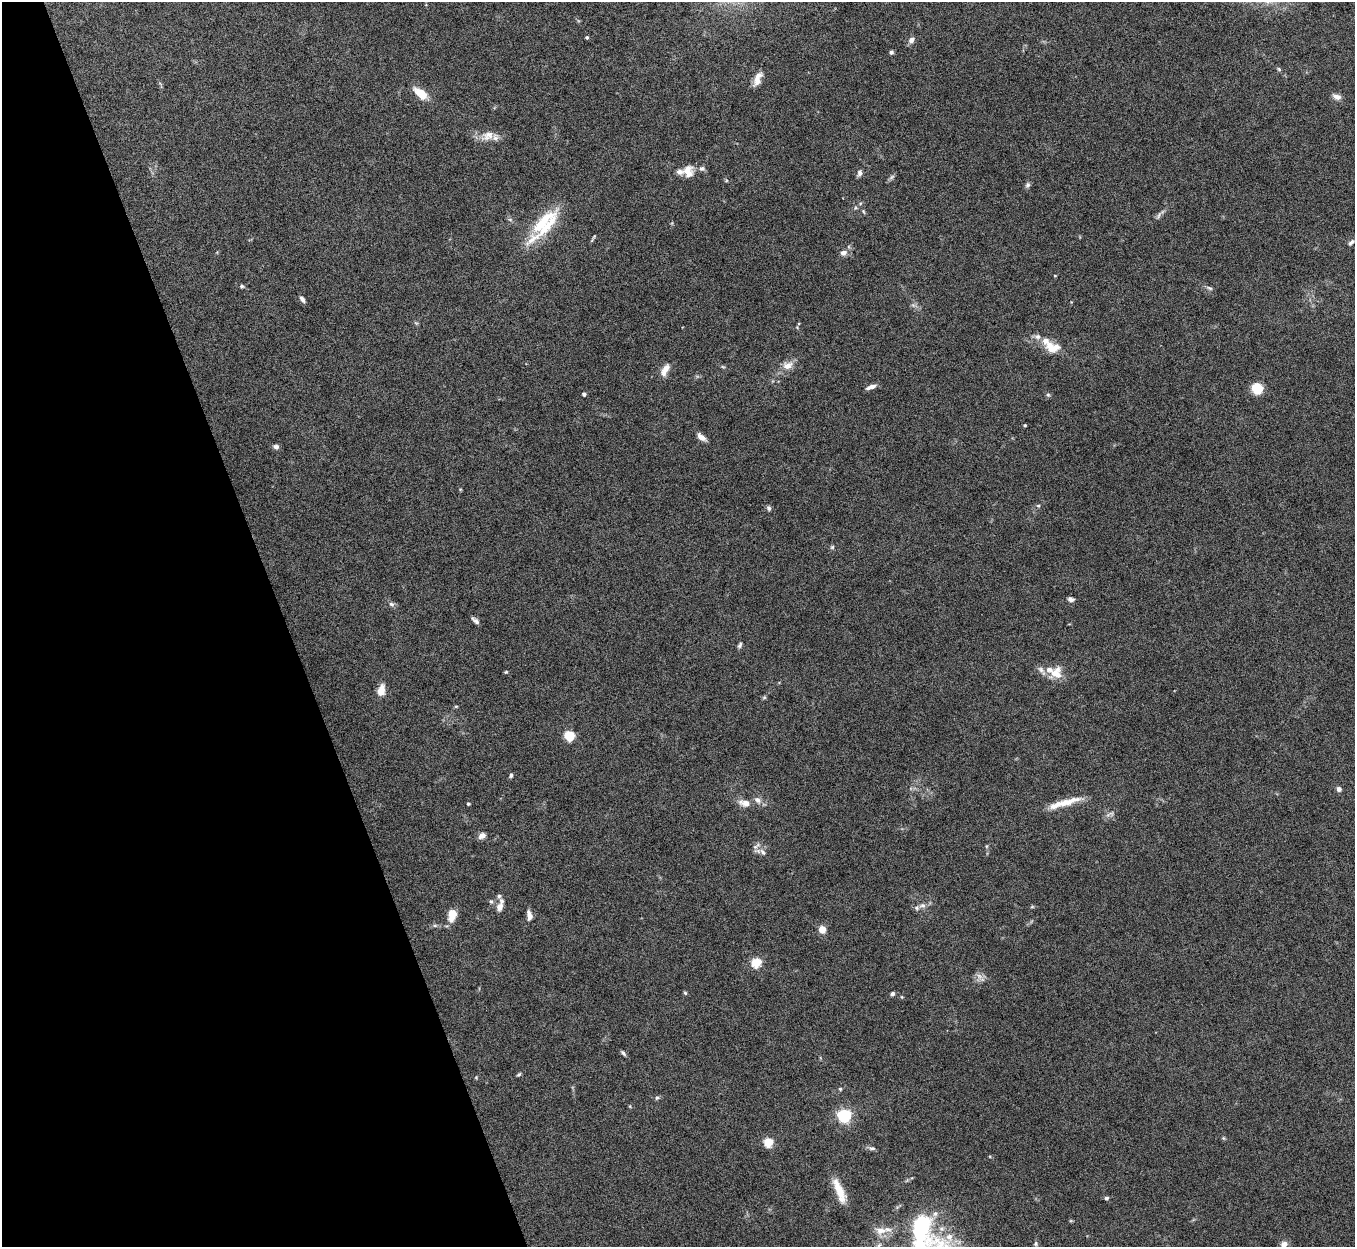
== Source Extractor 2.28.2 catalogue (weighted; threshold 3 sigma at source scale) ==
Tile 5 of 4 x 4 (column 1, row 2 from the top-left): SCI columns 4-1356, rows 2639-3883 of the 5421 x 5406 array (HDU 1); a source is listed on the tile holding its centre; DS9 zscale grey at full resolution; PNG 1357 x 1249 px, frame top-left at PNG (2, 2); no overlay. Shown black and unused: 21% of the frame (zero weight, under 8 of 15 exposures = <1% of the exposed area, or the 3 px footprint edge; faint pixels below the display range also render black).
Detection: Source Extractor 2.28.2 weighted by HDU 2 'WHT'; one run over the whole footprint, this tile lists its part. Background 0.166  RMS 0.0048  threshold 0.0198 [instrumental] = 3 sigma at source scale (4.09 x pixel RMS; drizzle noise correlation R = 1.36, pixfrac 0.8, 0.05/0.05 arcsec/px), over >= 5 px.
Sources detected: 101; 1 too faint to see at this stretch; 1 inside a brighter object's white glare — not listed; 12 inside a brighter listed object's ellipse — not listed separately; the other 87 listed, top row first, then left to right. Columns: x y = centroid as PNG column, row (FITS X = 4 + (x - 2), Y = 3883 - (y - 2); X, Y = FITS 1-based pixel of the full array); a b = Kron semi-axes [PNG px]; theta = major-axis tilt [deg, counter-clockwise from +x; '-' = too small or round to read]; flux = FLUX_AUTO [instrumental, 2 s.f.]
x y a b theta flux
587 37 3 3 - 0.69
911 40 8 6 56 2.1
891 52 5 4 - 0.85
1279 69 6 4 -47 0.61
758 79 17 7 70 4.1
420 93 18 9 -38 6.8
1337 97 13 7 -23 2.1
487 136 19 12 25 5
702 169 8 7 - 1.3
687 170 14 11 35 4.6
859 173 8 5 80 1.5
1027 185 8 6 63 1.1
860 203 5 4 - 0.54
863 211 7 3 -71 0.54
1159 215 12 4 61 1.1
510 219 6 4 -1 0.74
544 221 51 14 43 19
594 236 9 3 55 0.67
1351 242 10 5 38 1.3
843 253 8 7 - 2.3
1055 275 4 3 - 0.39
242 286 6 4 -22 0.71
1209 288 9 4 -24 0.99
302 299 9 4 -55 1.4
797 327 5 3 - 0.4
1037 337 9 7 -23 1.7
1052 347 19 13 -15 7.4
787 366 14 10 13 4.2
723 367 6 4 -19 0.55
665 369 16 7 61 4
871 387 10 4 21 2.6
1257 389 12 11 - 8.6
584 394 4 4 - 1.2
1048 395 6 5 - 0.81
1025 425 4 3 - 0.42
701 437 12 6 -39 2.8
276 447 7 6 - 1.5
1038 506 5 5 - 0.6
769 508 7 5 -77 0.97
832 547 6 5 - 0.69
1071 599 7 6 - 1.5
391 604 7 6 - 1.2
475 621 9 4 -41 1.5
740 645 8 5 59 0.95
506 672 5 4 - 0.48
1056 673 17 16 - 7
381 690 13 8 77 5
764 697 6 5 - 0.62
456 706 5 3 - 0.46
569 736 10 9 - 7.4
511 775 5 4 - 0.86
1339 789 5 5 - 1.6
757 800 11 8 -33 2.4
1069 802 37 9 18 7.8
745 803 17 9 -16 4
468 804 4 3 - 0.62
1111 813 7 4 -18 0.93
482 836 9 7 29 2.2
986 846 6 4 89 0.54
763 852 11 5 -53 1.7
491 901 6 5 - 0.82
500 905 17 7 73 3.1
922 905 9 6 5 1.9
1032 907 6 3 18 0.51
452 915 13 8 81 6.7
529 915 13 6 -80 2.4
822 929 7 7 - 4.3
756 963 5 5 - 28
979 976 12 7 -54 2.3
685 993 5 4 - 0.63
892 994 5 4 - 1.1
902 997 5 3 - 0.39
623 1053 8 4 -50 0.89
519 1074 6 4 36 0.67
840 1089 5 4 - 0.63
657 1098 6 5 - 0.8
844 1116 6 5 - 81
1223 1138 6 4 -89 0.55
768 1142 5 5 - 24
872 1148 9 5 -6 1.1
839 1191 30 8 -68 8.7
1106 1198 4 4 - 1.3
922 1224 10 9 - 46
881 1231 16 10 -5 5
1036 1244 6 6 - 0.97
879 1245 7 4 45 0.79
1284 1245 11 8 83 2.5
Isophote crosses this tile's border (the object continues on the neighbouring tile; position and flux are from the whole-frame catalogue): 1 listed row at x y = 1284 1245